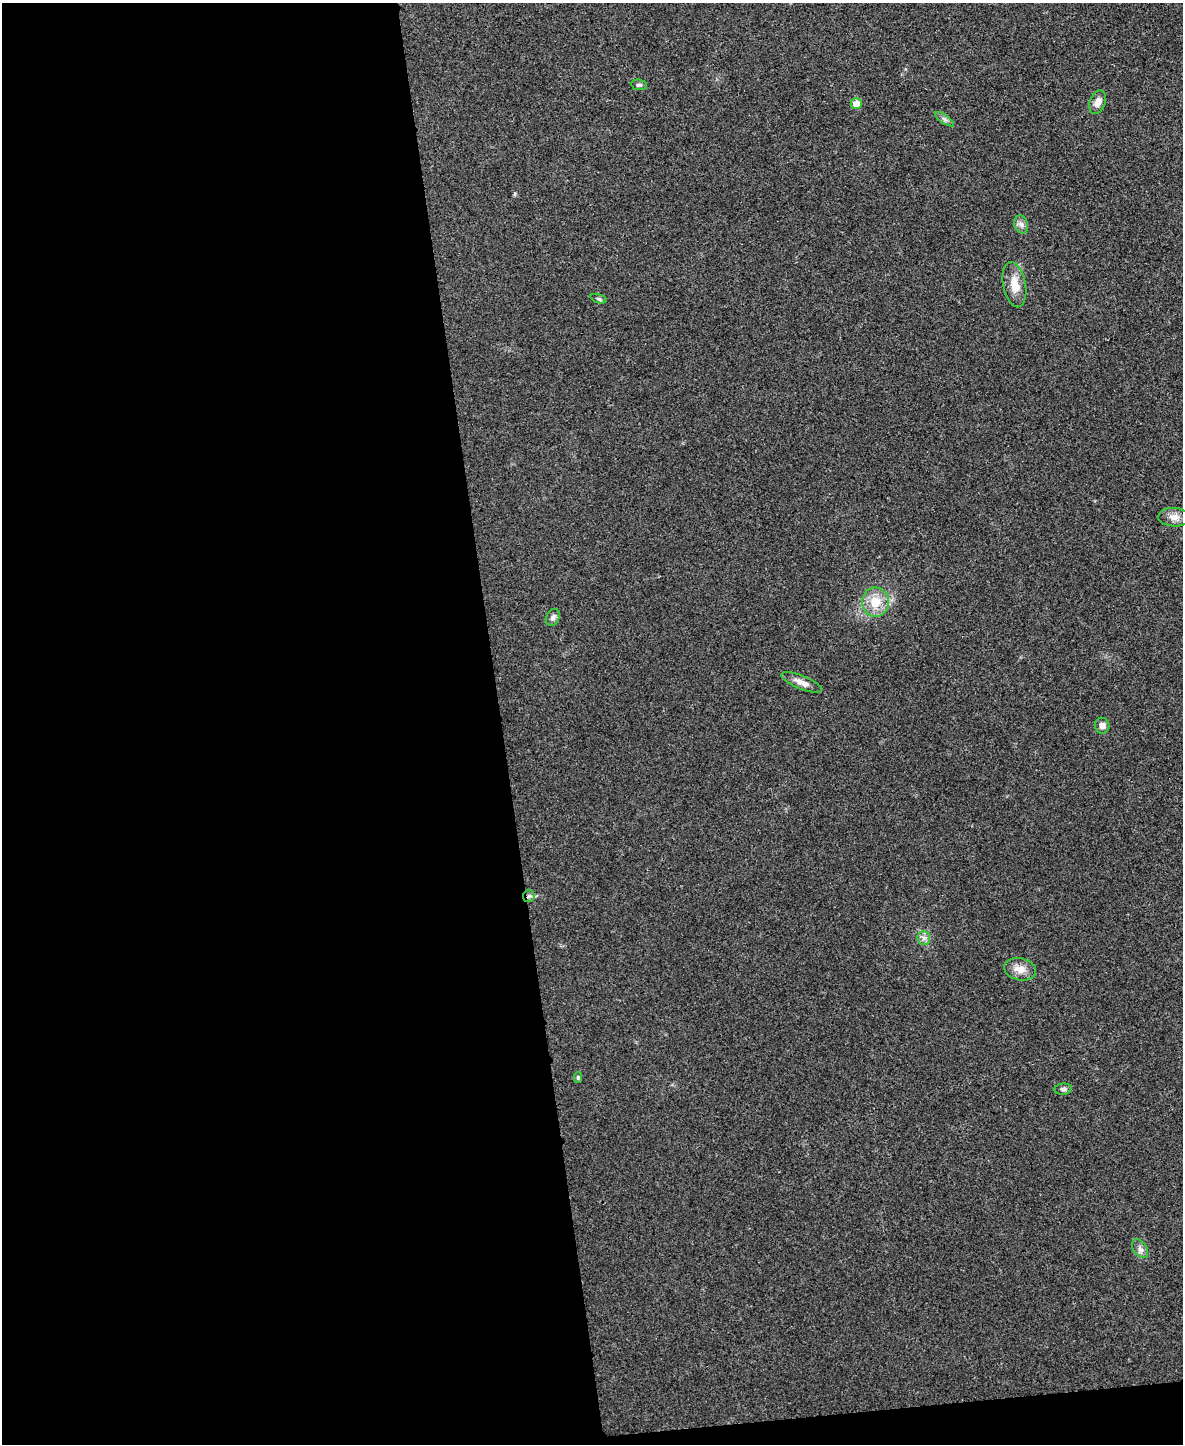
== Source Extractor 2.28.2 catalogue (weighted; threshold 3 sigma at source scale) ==
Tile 9 of 4 x 3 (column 1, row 3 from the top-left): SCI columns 3-1183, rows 138-1579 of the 4730 x 4711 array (HDU 1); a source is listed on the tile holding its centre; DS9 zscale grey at full resolution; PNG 1185 x 1446 px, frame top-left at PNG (2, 3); each listed source drawn as its Kron ellipse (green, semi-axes under 4 px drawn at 4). Shown black and unused: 44% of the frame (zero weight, under 3 of 4 exposures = <1% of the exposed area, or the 3 px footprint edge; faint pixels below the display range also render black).
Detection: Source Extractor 2.28.2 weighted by HDU 2 'WHT'; one run over the whole footprint, this tile lists its part. Background 0.0241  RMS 0.006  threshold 0.0268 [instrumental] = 3 sigma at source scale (4.5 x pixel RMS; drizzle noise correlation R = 1.50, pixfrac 1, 0.05/0.05 arcsec/px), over >= 5 px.
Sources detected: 18; all 18 listed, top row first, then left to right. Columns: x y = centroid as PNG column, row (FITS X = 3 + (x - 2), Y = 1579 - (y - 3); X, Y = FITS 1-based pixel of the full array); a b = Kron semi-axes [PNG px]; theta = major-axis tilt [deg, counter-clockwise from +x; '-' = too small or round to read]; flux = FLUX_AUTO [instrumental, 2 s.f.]
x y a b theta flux
639 85 8 5 -8 1.3
1098 102 12 7 70 3.6
856 104 5 5 - 6.9
945 119 11 3 -35 1.3
1021 224 9 7 -74 2.2
1014 285 23 11 -79 8.9
599 299 8 3 -19 1
1174 517 16 9 -2 4.7
875 602 15 13 -86 11
553 617 9 6 65 1.9
802 682 21 6 -22 4.6
1102 726 8 7 - 3
529 896 6 6 - 1.4
924 938 7 6 - 1.9
1020 969 16 11 -12 6
578 1077 5 4 - 1.1
1063 1089 9 5 6 1.5
1140 1249 10 6 -54 2.5
Overlapping masked pixels (flux is a lower limit): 1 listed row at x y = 529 896